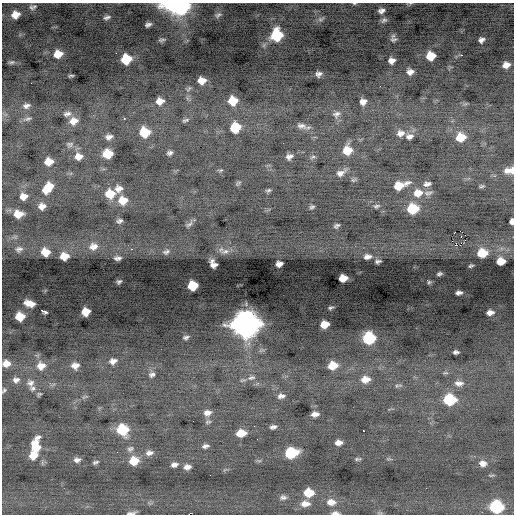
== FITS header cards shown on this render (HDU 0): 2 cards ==
NAXIS1  =                  512 / Axis length
NAXIS2  =                  512 / Axis length

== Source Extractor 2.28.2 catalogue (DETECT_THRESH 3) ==
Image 512 x 512 px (HDU 0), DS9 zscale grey, 1 PNG px = 1 image px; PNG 516 x 516 px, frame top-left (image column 1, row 512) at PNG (2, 3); no overlay
Background -0.105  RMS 0.88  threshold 2.64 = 3 sigma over >= 5 px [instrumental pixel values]
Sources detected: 161; all 161 listed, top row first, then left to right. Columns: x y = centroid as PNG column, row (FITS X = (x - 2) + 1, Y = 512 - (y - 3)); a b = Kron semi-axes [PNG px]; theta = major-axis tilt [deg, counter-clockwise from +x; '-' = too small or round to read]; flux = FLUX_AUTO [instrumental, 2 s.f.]
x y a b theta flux
354 3 7 3 0 89
173 4 12 4 9 8900
410 4 10 4 14 110
180 6 12 8 16 15000
31 7 11 7 -44 250
381 11 9 7 22 290
15 15 10 9 - 700
218 15 11 7 30 210
107 17 11 7 20 250
321 19 11 7 28 240
384 20 9 7 18 200
148 24 9 6 21 230
276 35 10 9 - 3400
393 39 9 7 5 190
162 40 9 5 13 150
481 40 7 6 - 230
58 54 9 7 13 780
461 55 3 2 - 97
431 56 8 7 - 1100
126 59 8 7 - 2000
392 60 6 5 - 330
11 62 8 4 6 120
506 65 7 5 19 420
410 72 6 6 - 310
319 74 6 5 - 210
71 76 5 2 - 80
202 80 7 6 - 570
160 101 7 6 - 490
233 101 8 7 - 1200
363 102 6 5 - 350
465 104 7 4 18 82
26 106 9 7 7 240
67 114 10 6 12 240
336 114 11 8 35 280
124 118 3 2 - 150
27 119 12 5 13 180
185 120 8 4 15 120
73 121 11 9 19 550
302 126 14 8 -14 340
235 127 9 8 - 1600
144 132 9 8 - 1700
400 133 10 9 - 400
409 136 10 7 9 290
109 137 8 6 10 270
461 137 9 8 - 1200
70 144 10 8 10 210
347 150 9 9 - 1100
170 153 7 5 23 170
108 154 8 7 - 1200
78 156 10 9 - 490
289 157 9 7 28 300
313 157 9 5 17 140
48 162 8 7 - 740
220 170 8 4 8 100
510 170 13 7 1 650
341 173 14 8 29 410
353 180 8 5 14 110
238 183 8 5 29 120
427 184 11 7 10 260
400 185 15 7 18 1200
481 186 8 4 6 110
48 188 13 8 48 1200
119 189 10 9 - 390
268 190 7 5 21 120
418 193 12 10 12 770
428 193 14 7 10 220
110 194 10 9 - 1100
23 196 8 7 - 450
123 200 11 10 - 840
42 206 7 6 - 370
376 206 9 5 13 140
312 207 7 5 19 120
413 209 9 8 - 2300
18 214 8 6 0 730
119 221 5 4 - 150
512 221 5 4 - 250
189 224 12 5 43 170
336 226 6 4 24 130
465 235 2 2 - 860
465 240 2 2 - 48
93 246 11 9 10 410
19 249 9 6 15 180
131 249 2 2 - 280
225 251 13 7 10 310
45 252 7 7 - 690
166 252 9 6 25 150
482 253 8 6 6 1300
64 256 7 6 - 690
367 257 7 4 10 250
118 258 6 4 2 160
378 261 6 3 10 120
501 261 7 6 - 730
213 264 8 6 -59 350
279 264 6 5 - 300
471 266 4 2 - 74
439 274 4 3 - 90
343 278 7 6 - 650
119 281 4 3 - 91
428 281 5 3 - 88
193 286 7 7 - 1600
459 293 6 4 7 160
29 303 10 6 -16 490
331 308 4 2 - 71
45 312 6 3 -20 470
86 312 7 6 - 730
490 313 7 5 3 270
20 316 7 7 - 1000
245 324 11 10 - 68000
324 324 7 6 - 790
186 337 6 3 14 130
369 338 8 7 - 5200
456 352 5 4 - 140
113 361 9 7 19 310
6 363 8 7 - 440
333 365 8 7 - 1000
41 366 11 10 - 570
75 366 8 7 - 400
445 373 8 4 -8 86
152 374 9 8 - 230
251 378 13 7 13 280
365 379 10 8 5 640
16 380 9 7 15 270
31 383 10 9 - 330
459 383 13 8 1 350
398 385 12 4 3 140
33 388 9 8 - 240
4 390 7 5 51 110
39 394 6 4 33 84
281 396 9 6 6 260
449 400 9 8 - 3200
207 413 10 8 12 370
315 414 7 5 8 330
193 421 2 2 - 28
208 422 9 4 17 110
273 427 7 4 14 190
122 430 9 9 - 2600
363 431 3 2 - 330
241 433 9 6 8 980
338 443 7 5 6 320
205 446 8 5 11 200
35 447 19 10 83 1600
130 449 10 7 31 210
149 453 11 7 9 310
291 453 9 7 9 3700
33 455 9 8 - 710
358 459 8 4 5 100
388 459 7 4 0 84
77 460 8 6 9 230
134 461 10 8 15 1100
95 462 8 4 17 130
483 463 10 8 -12 370
174 465 9 6 16 230
187 467 8 6 10 310
491 475 8 3 1 75
309 492 9 7 1 1200
283 497 10 7 -3 210
331 502 13 9 -2 530
305 504 12 8 3 490
496 507 9 8 - 4900
131 513 11 3 8 190
335 513 9 4 -2 280
At the frame edge (FLAGS 8, measured only in part): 9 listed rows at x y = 354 3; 173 4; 410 4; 510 170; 512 221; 6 363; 4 390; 131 513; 335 513